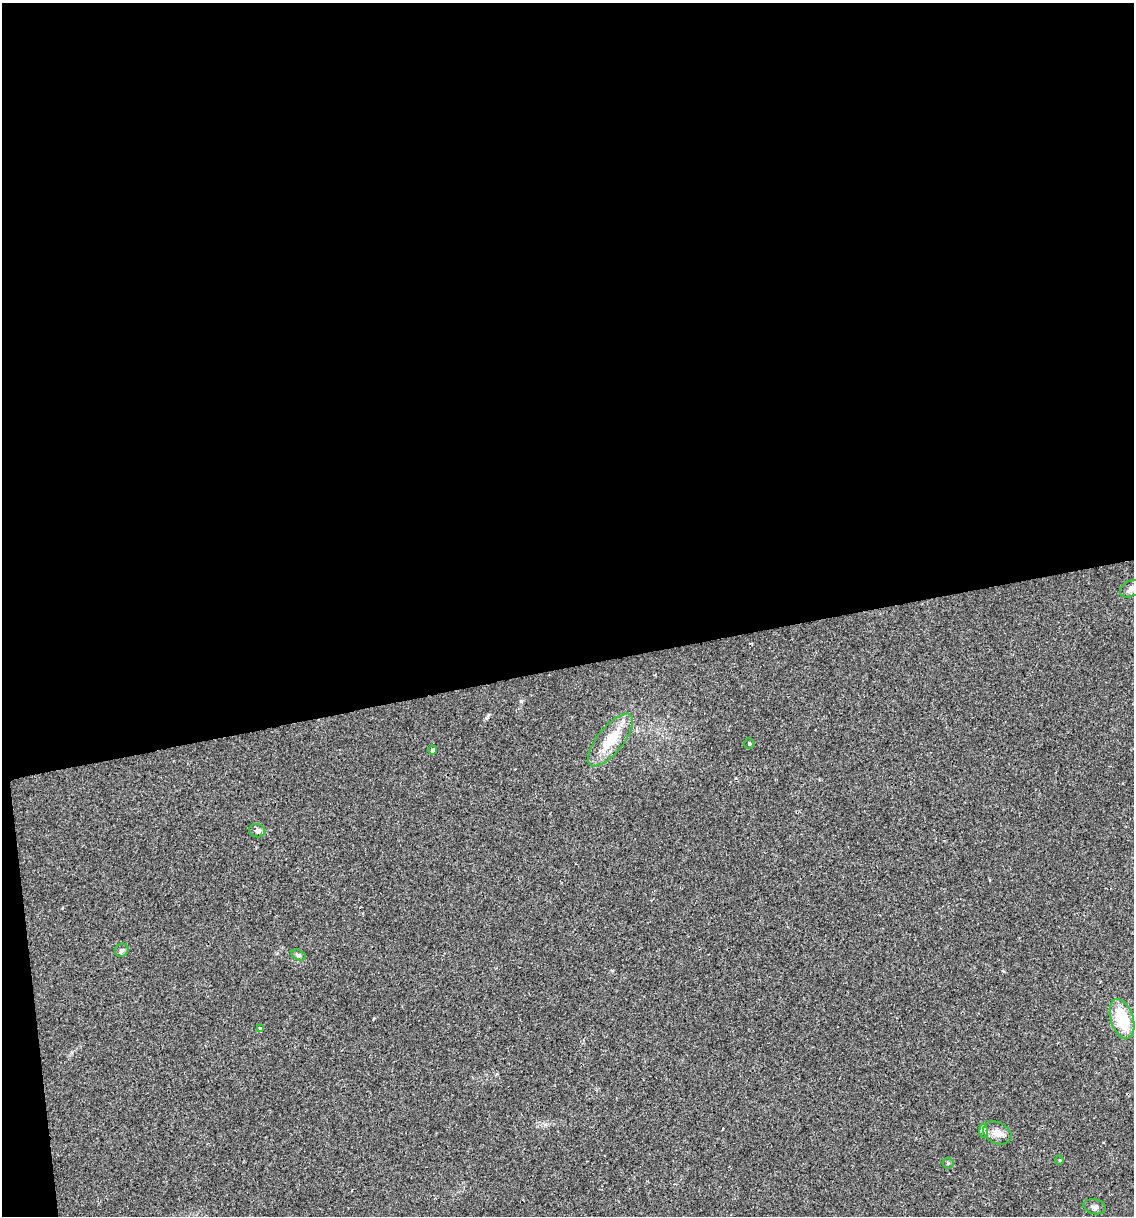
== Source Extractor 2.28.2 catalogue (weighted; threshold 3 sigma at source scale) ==
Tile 1 of 4 x 4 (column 1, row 1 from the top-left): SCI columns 72-1203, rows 3642-4855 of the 4627 x 4856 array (HDU 1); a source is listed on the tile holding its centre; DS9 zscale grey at full resolution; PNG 1136 x 1218 px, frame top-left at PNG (2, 3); each listed source drawn as its Kron ellipse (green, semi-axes under 4 px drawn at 4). Shown black and unused: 56% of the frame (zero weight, under 2 of 3 exposures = <1% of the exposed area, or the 3 px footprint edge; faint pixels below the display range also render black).
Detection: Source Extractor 2.28.2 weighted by HDU 2 'WHT'; one run over the whole footprint, this tile lists its part. Background 0.0176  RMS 0.0045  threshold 0.0202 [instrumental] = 3 sigma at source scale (4.5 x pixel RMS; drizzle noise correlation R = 1.50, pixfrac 1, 0.0396/0.0396 arcsec/px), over >= 5 px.
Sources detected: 14; all 14 listed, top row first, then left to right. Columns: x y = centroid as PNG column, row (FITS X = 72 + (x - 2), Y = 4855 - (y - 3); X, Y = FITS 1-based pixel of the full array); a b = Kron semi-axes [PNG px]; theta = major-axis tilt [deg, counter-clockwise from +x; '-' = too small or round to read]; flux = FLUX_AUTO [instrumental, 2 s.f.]
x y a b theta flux
1131 589 12 7 27 2
611 740 32 12 51 13
749 743 5 5 - 0.68
433 750 4 4 - 0.85
257 831 8 6 -15 1.4
122 950 7 6 - 1
299 955 7 5 -26 0.82
1122 1019 20 11 -72 17
260 1029 4 3 - 2
983 1131 7 4 -88 0.93
997 1133 15 10 -27 3.8
1059 1160 4 3 - 0.41
948 1163 5 5 - 0.71
1095 1207 11 7 -12 1.5
Overlapping masked pixels (flux is a lower limit): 1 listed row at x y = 260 1029
Isophote crosses this tile's border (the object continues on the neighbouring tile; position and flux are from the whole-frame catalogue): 1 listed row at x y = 1131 589
Unlisted compact peaks at least as high as the median listed source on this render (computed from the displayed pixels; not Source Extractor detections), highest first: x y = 521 701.